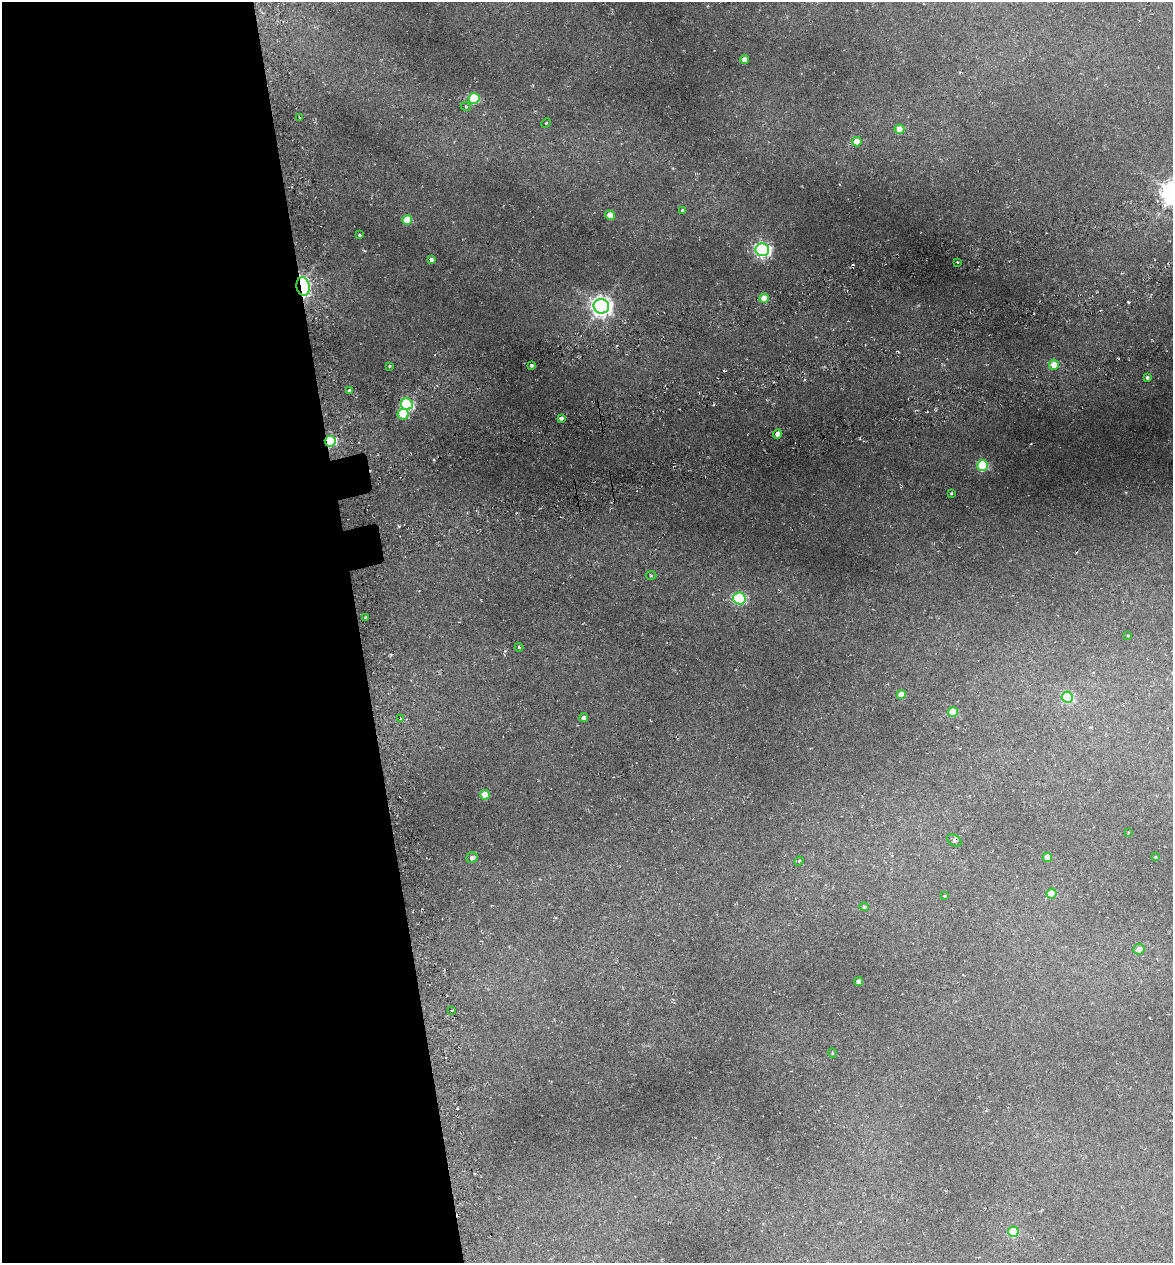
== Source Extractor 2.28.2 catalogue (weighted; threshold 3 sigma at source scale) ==
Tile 9 of 4 x 4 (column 1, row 3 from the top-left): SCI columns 144-1314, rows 1337-2597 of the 4922 x 5194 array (HDU 1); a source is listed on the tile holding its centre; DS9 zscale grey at full resolution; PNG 1175 x 1265 px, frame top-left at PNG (2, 2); each listed source drawn as its Kron ellipse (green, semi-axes under 4 px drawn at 4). Shown black and unused: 31% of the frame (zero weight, under 3 of 6 exposures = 5% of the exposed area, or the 3 px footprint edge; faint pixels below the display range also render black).
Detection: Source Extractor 2.28.2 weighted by HDU 2 'WHT'; one run over the whole footprint, this tile lists its part. Background 0.045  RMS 0.0048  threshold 0.0197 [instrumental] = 3 sigma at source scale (4.09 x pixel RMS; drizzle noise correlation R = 1.36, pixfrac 0.8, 0.0396/0.0396 arcsec/px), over >= 5 px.
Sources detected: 54; all 54 listed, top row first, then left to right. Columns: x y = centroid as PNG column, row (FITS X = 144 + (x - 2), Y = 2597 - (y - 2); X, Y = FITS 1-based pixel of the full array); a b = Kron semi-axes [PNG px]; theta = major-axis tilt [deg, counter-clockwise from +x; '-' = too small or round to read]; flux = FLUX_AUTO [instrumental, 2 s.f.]
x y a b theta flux
745 60 4 4 - 3.3
474 98 5 5 - 25
466 107 5 3 - 0.43
300 117 4 2 - 0.76
546 123 5 3 - 0.45
899 129 5 4 - 7.7
857 142 5 5 - 6.5
683 211 4 3 - 1.1
610 215 5 4 - 4
407 220 5 5 - 10
359 235 3 2 - 0.54
762 250 7 6 - 110
431 260 4 3 - 1.3
957 262 3 2 - 0.48
303 286 9 6 -80 77
764 298 5 4 - 7.6
601 306 8 7 - 260
531 365 3 3 - 0.81
1054 365 5 5 - 7.1
390 366 3 3 - 0.39
1147 377 4 3 - 0.8
349 390 3 2 - 0.66
407 404 6 5 - 51
403 414 5 5 - 16
561 418 4 3 - 1.1
778 434 4 4 - 2.5
330 441 5 5 - 32
983 466 5 5 - 28
951 493 3 2 - 0.5
651 575 5 3 - 0.44
739 598 6 6 - 44
366 617 3 3 - 0.54
1128 635 4 2 - 0.35
519 647 4 3 - 0.42
901 695 5 4 - 5.3
1067 697 5 5 - 34
953 712 5 5 - 11
584 718 4 4 - 1.4
400 719 3 2 - 0.65
485 795 5 5 - 7.3
1128 833 4 2 - 0.4
954 840 8 5 -31 1.3
1047 857 4 4 - 5.8
1155 857 3 3 - 0.37
472 858 6 5 - 1.4
799 861 5 4 - 0.63
1051 893 5 5 - 10
944 896 3 3 - 0.41
864 907 4 4 - 0.81
1139 949 6 5 - 2.9
859 982 4 4 - 1.8
452 1011 3 2 - 0.44
832 1053 5 3 - 0.41
1013 1232 5 5 - 15
Overlapping masked pixels (flux is a lower limit): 2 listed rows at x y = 303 286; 330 441